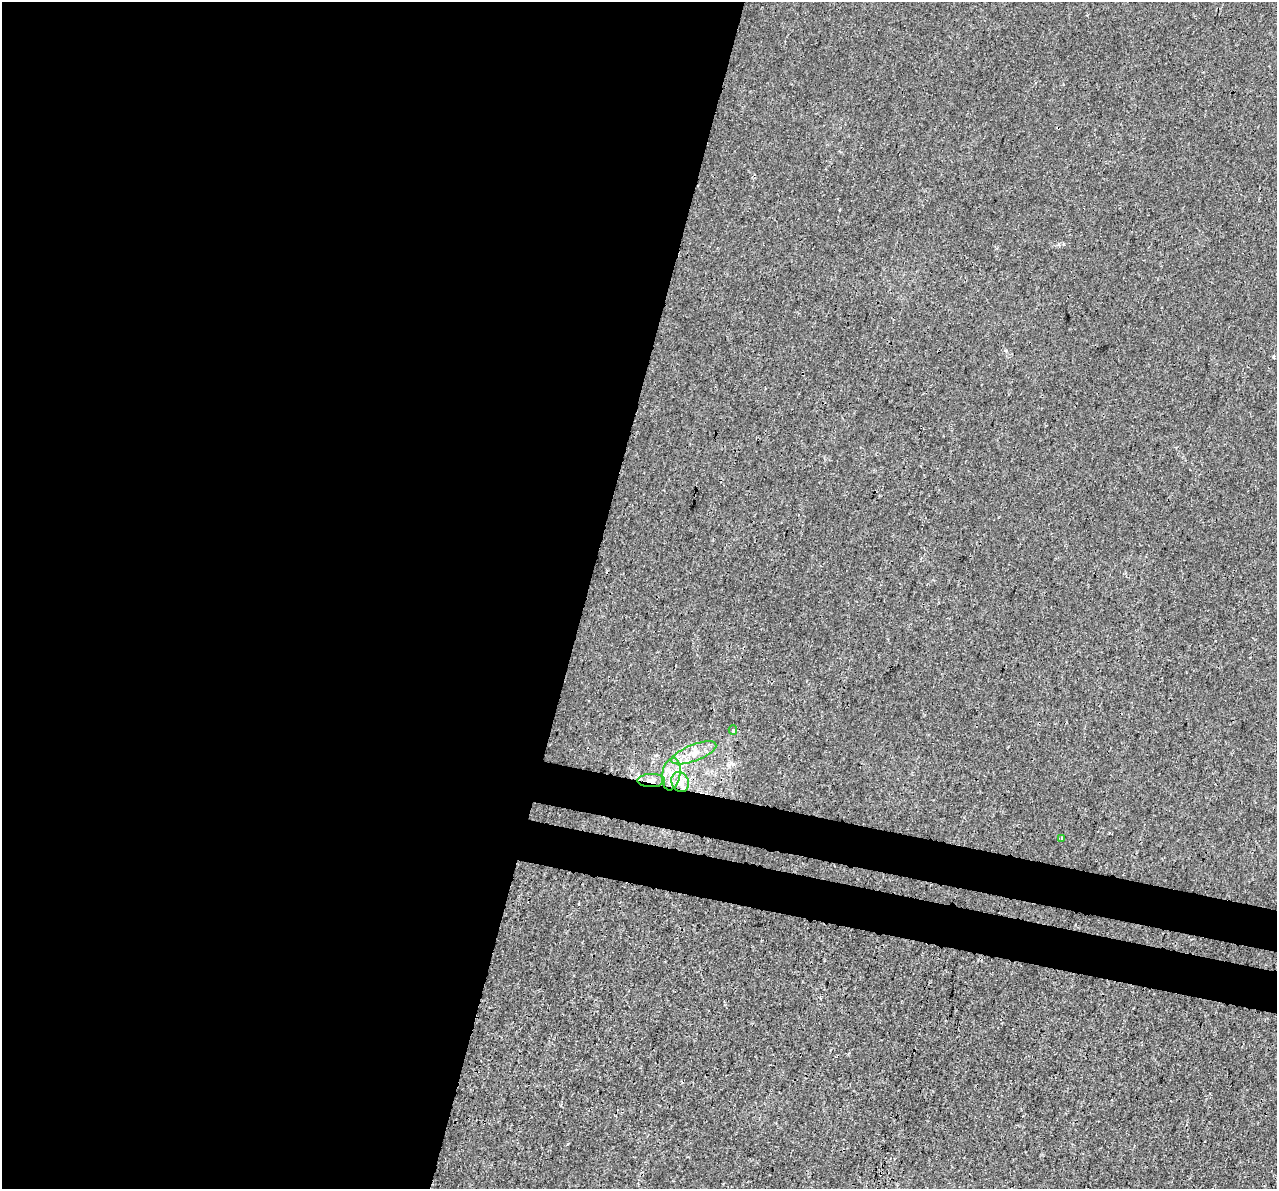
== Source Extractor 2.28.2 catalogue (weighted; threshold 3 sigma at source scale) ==
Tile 5 of 4 x 4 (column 1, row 2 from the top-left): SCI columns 26-1300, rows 2716-3902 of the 5142 x 5368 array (HDU 1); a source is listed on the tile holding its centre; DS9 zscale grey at full resolution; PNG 1279 x 1191 px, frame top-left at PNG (2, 2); each listed source drawn as its Kron ellipse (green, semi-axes under 4 px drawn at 4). Shown black and unused: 50% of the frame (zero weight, under 3 of 4 exposures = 5% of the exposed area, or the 3 px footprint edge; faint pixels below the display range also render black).
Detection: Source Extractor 2.28.2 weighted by HDU 2 'WHT'; one run over the whole footprint, this tile lists its part. Background 1.88e-04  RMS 0.0015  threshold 0.00666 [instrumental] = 3 sigma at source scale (4.5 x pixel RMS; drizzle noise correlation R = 1.50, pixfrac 1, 0.0396/0.0396 arcsec/px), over >= 5 px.
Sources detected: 8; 2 inside a brighter listed object's ellipse — not listed separately; the other 6 listed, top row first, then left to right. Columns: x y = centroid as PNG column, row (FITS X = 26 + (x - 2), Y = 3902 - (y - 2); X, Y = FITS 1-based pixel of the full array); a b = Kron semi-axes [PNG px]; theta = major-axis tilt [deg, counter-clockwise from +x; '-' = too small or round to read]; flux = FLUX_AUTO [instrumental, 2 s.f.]
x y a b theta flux
733 730 5 4 - 0.2
694 753 24 8 21 2.2
671 774 16 9 81 1.8
651 780 14 6 1 1
680 782 10 8 -65 2.4
1061 839 3 3 - 2.1
Overlapping masked pixels (flux is a lower limit): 2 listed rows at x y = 651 780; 680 782